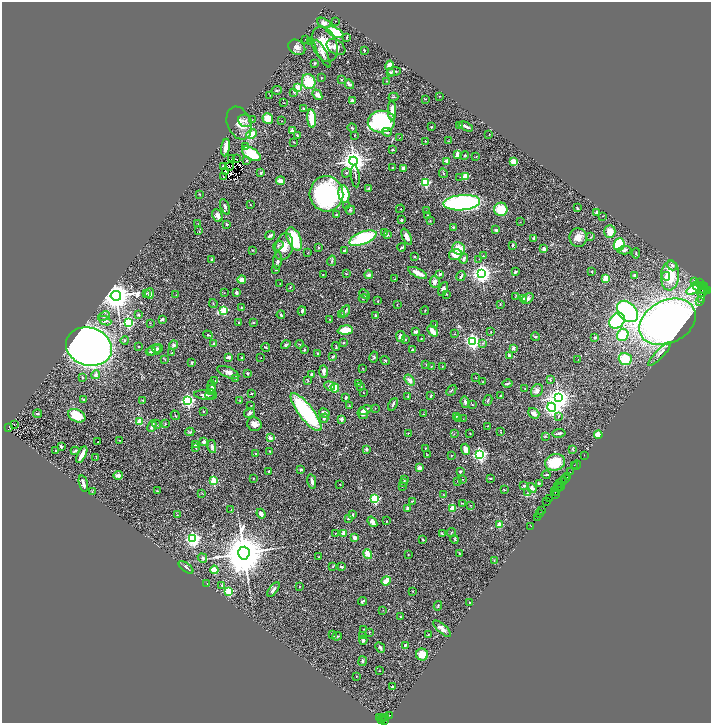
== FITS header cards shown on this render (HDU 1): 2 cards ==
NAXIS1  =                 1417
NAXIS2  =                 1442

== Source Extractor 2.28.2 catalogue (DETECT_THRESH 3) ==
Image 1417 x 1442 px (HDU 1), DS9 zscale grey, zoomed out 1/2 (1 PNG px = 2 x 2 image px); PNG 713 x 725 px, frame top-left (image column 1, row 1442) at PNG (2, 2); each listed source drawn as its Kron ellipse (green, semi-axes under 4 px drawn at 4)
Background 0.925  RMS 0.056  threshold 0.168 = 3 sigma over >= 5 px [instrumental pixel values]
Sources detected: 520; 54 cannot appear on this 1/2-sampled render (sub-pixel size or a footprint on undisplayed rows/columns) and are neither listed nor drawn; the other 466 listed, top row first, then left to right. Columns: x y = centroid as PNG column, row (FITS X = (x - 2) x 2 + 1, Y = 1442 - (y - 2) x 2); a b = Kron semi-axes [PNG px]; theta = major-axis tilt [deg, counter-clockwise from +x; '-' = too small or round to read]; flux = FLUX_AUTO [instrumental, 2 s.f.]
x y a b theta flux
336 21 2 1 - 2.9
324 23 7 4 -26 40
335 32 9 4 -25 570
347 37 4 2 - 9
306 39 2 2 - 4.5
310 42 2 2 - 15
325 44 18 12 -68 240
297 47 9 7 -35 59
336 47 10 7 -36 72
364 50 2 2 - 25
322 54 15 4 -63 57
315 63 3 2 - 9.1
389 65 5 4 - 82
394 71 7 2 0 21
390 73 4 3 - 26
321 78 2 2 - 6.6
341 80 2 2 - 7.5
387 81 2 1 - 4.5
309 82 8 6 -66 270
349 84 5 3 - 26
298 87 3 3 - 380
277 90 5 3 - 12
294 92 3 2 - 7.3
270 95 3 2 - 3.3
317 95 6 3 -52 67
440 96 2 2 - 3.7
393 97 5 3 - 9.3
425 99 2 2 - 4.5
352 101 3 3 - 26
284 103 2 2 - 11
303 109 3 3 - 12
392 111 10 3 89 100
268 118 5 5 - 140
312 118 9 3 -84 320
252 120 3 2 - 5
245 121 7 6 - 35
282 121 2 1 - 2.8
381 122 13 11 2 1500
239 123 17 11 -69 120
460 126 3 2 - 11
466 126 7 2 -25 27
431 127 2 2 - 6
352 128 4 2 - 6.6
292 131 2 2 - 140
387 132 5 3 - 29
252 134 6 3 23 130
297 135 3 2 - 7.4
354 135 3 2 - 4.9
489 135 2 2 - 8.2
399 138 2 1 - 2.5
425 141 3 2 - 4.8
449 141 3 2 - 5
294 142 2 2 - 6.5
226 147 9 3 81 61
246 147 3 3 - 9.4
393 150 2 2 - 11
251 154 10 5 -32 270
458 154 3 3 - 83
465 156 4 3 - 9.8
476 157 3 2 - 6.7
231 158 3 1 - 47
237 159 2 1 - 8.2
246 161 3 2 - 7.1
353 161 4 4 - 11000
446 161 2 2 - 140
513 162 4 3 - 95
224 166 3 1 - 3.9
230 166 4 1 - 3.6
392 167 2 2 - 5
403 168 3 3 - 24
226 171 2 1 - 1.9
261 173 3 3 - 10
346 173 5 3 - 13
443 173 5 2 - 6.9
224 176 2 1 - 6.1
355 176 11 3 -84 20
465 176 3 2 - 340
460 177 2 1 - 6.6
280 181 4 3 - 67
425 183 3 3 - 900
369 188 3 3 - 9.7
199 194 2 2 - 4.4
326 194 17 17 - 1600
344 194 9 5 -82 530
462 203 18 7 5 2300
250 205 2 1 - 4.9
347 206 2 1 - 5.3
225 207 8 3 -67 21
577 208 2 2 - 11
400 209 4 1 - 4
501 209 7 6 - 260
350 210 5 4 - 17
426 211 2 1 - 2.8
596 212 3 2 - 18
337 214 4 2 - 7.6
428 215 2 2 - 6.7
217 216 6 5 - 56
603 216 2 1 - 5.8
401 220 3 2 - 20
430 221 3 2 - 4.7
520 222 3 2 - 4.2
198 224 2 2 - 2.8
227 224 3 2 - 15
453 227 3 3 - 9.6
496 230 3 3 - 15
199 231 2 2 - 3.6
610 232 6 5 - 100
385 233 3 2 - 6.7
270 235 5 3 - 33
387 235 2 2 - 57
407 237 9 4 -66 47
591 237 4 2 - 8.9
363 238 14 6 21 720
534 238 4 3 - 19
578 238 9 8 - 94
294 239 12 6 -66 440
619 244 6 5 - 700
513 245 3 2 - 12
278 246 5 4 - 18
284 247 14 9 74 120
318 247 2 2 - 27
402 247 4 2 - 15
459 248 6 6 - 130
544 249 2 2 - 120
252 250 3 2 - 8.2
344 250 3 2 - 7.2
624 250 7 4 4 29
307 253 2 2 - 3.8
636 253 5 2 - 8.6
455 255 6 5 - 120
414 256 2 2 - 29
483 256 3 2 - 6
212 259 3 3 - 17
464 259 5 3 - 29
479 259 2 1 - 3.2
278 261 9 3 85 28
332 261 5 3 - 14
672 265 6 4 -48 25
276 270 3 2 - 5.3
592 271 2 2 - 6.8
515 272 3 2 - 29
418 273 10 3 -26 100
481 273 4 4 - 6200
323 274 2 1 - 6
346 274 2 2 - 5
440 274 4 3 - 18
369 275 4 3 - 29
635 275 3 2 - 19
461 276 5 2 - 16
666 276 4 3 - 33
670 276 15 9 85 280
395 279 3 2 - 3.7
606 279 4 4 - 140
242 280 4 4 - 56
435 282 6 5 - 44
694 282 3 2 - 49
700 283 2 2 - 100
280 284 3 2 - 6.2
702 285 3 1 - 120
697 286 5 3 - 93
290 287 4 2 - 5.2
704 287 2 1 - 65
443 289 7 4 67 33
703 289 6 2 -47 270
693 290 7 4 31 400
701 290 2 1 - 110
707 291 2 2 - 21
702 292 5 2 - 110
146 293 3 2 - 9.1
224 293 2 1 - 3.2
236 293 3 3 - 19
150 294 5 4 - 27
364 294 6 3 -43 13
446 294 3 2 - 7
176 295 2 2 - 5.4
116 296 5 5 - 21000
515 297 3 2 - 4.3
363 298 5 3 - 11
528 298 6 4 43 26
523 299 4 3 - 32
702 299 2 1 - 79
378 301 3 2 - 3.7
700 302 2 1 - 19
213 303 4 2 - 6.7
500 304 2 2 - 9.1
397 305 2 2 - 4.7
241 307 3 2 - 6.2
223 310 3 3 - 660
425 310 4 2 - 5
302 311 4 3 - 21
345 311 6 3 60 19
627 311 12 8 -47 1400
342 314 4 2 - 7.2
138 315 4 3 - 17
281 315 4 3 - 13
376 315 3 2 - 13
104 316 6 4 25 23
162 319 4 3 - 27
330 319 2 1 - 2.8
105 321 6 4 -23 28
617 321 8 7 - 1200
253 322 3 2 - 7.6
667 322 30 21 27 5600
128 323 4 3 - 1400
150 323 2 2 - 4.1
238 323 2 2 - 12
435 325 3 2 - 4.4
345 330 8 4 5 190
432 331 6 3 -50 94
416 332 3 3 - 19
491 332 2 2 - 5
455 334 3 2 - 5.6
208 335 5 3 - 9.4
623 335 6 5 - 410
401 337 5 4 - 56
536 337 4 4 - 15
595 337 2 2 - 35
406 339 3 3 - 9.5
421 339 2 2 - 5.9
125 340 4 3 - 13
473 341 3 3 - 3000
344 343 3 2 - 7.2
483 343 4 3 - 8.9
214 344 2 2 - 110
300 344 4 2 - 6.5
173 345 4 4 - 19
286 345 5 3 - 11
139 346 2 2 - 5.6
336 346 4 2 - 7.6
89 347 23 19 -17 9900
266 347 4 2 - 9.1
513 348 4 3 - 16
158 349 5 3 - 21
412 349 2 2 - 8.4
154 350 7 5 24 43
304 350 2 2 - 43
151 351 5 3 - 18
172 353 2 2 - 5.8
318 353 3 3 - 11
660 354 16 4 47 46
509 355 3 2 - 23
229 357 3 3 - 26
242 357 2 2 - 9.3
333 357 4 3 - 11
374 357 5 3 - 15
261 358 2 1 - 2.3
578 359 2 1 - 2.4
625 359 6 6 - 310
165 360 3 2 - 4.8
385 360 5 3 - 13
192 363 3 2 - 11
426 365 3 2 - 6.6
431 366 2 2 - 5.1
442 366 2 2 - 6
363 368 3 2 - 4.5
228 372 12 5 -23 45
324 372 6 3 -87 47
247 373 2 2 - 62
312 374 3 3 - 18
96 375 4 3 - 35
82 377 3 3 - 9.4
236 378 3 3 - 12
476 378 2 2 - 3.7
410 380 6 4 -53 49
550 380 4 3 - 12
215 381 2 2 - 3.2
308 381 4 3 - 10
482 382 2 2 - 4.4
507 383 5 2 - 14
358 384 2 2 - 3
329 386 5 4 - 33
361 386 2 2 - 3.4
212 387 7 4 -85 34
335 388 5 3 - 140
525 389 2 1 - 6.3
211 390 5 4 - 27
451 390 6 2 48 9.3
537 391 7 5 54 40
252 393 2 2 - 19
363 393 2 2 - 8.2
210 394 5 3 - 17
205 395 11 4 -5 52
408 396 2 2 - 10
431 396 4 2 - 10
501 396 2 2 - 8.6
346 397 4 2 - 11
558 398 4 4 - 7200
83 399 3 2 - 9.5
143 400 3 2 - 10
488 400 6 3 62 14
188 401 3 3 - 2400
240 401 4 3 - 8.9
465 402 6 3 -85 31
393 404 7 3 63 16
472 405 3 2 - 5.6
251 406 3 2 - 5.1
349 406 4 2 - 5.8
552 407 4 4 - 4200
375 408 2 2 - 4.1
365 410 7 3 19 33
203 411 2 2 - 25
306 412 23 7 -52 1000
250 413 6 4 32 32
324 413 5 3 - 51
363 413 6 5 - 56
534 413 6 4 -40 43
38 414 4 3 - 12
424 414 3 2 - 3.4
175 415 5 2 - 6.1
77 416 9 6 -25 280
456 416 2 2 - 9.3
558 416 4 3 - 12
324 418 4 3 - 18
458 418 2 2 - 6.3
342 419 2 2 - 93
463 419 2 1 - 9.4
140 421 2 2 - 280
156 424 4 3 - 7.8
165 424 4 3 - 11
254 424 7 6 - 59
14 425 2 1 - 3.6
152 426 6 3 65 40
488 426 2 2 - 3.5
9 427 3 1 - 82
190 432 4 3 - 9.8
501 432 3 2 - 4.7
408 433 2 2 - 4.9
470 433 2 1 - 4.9
559 433 6 3 9 20
454 434 3 2 - 3.1
598 435 4 4 - 100
545 436 3 3 - 8.1
270 438 2 2 - 120
120 440 3 2 - 5.3
98 442 2 1 - 3.5
204 442 3 3 - 35
195 445 3 2 - 8.4
61 446 3 2 - 22
212 447 7 4 -81 25
196 448 3 2 - 7.2
425 448 2 2 - 8.4
366 449 2 2 - 69
466 449 5 3 - 87
573 449 4 2 - 7.6
55 450 2 1 - 3.3
75 451 4 2 - 21
270 451 3 2 - 9.1
256 454 3 3 - 9.5
480 454 3 3 - 2900
82 455 9 2 64 88
427 455 4 2 - 6.3
584 455 2 1 - 36
451 456 2 2 - 5.8
96 458 2 1 - 2.3
555 462 10 8 19 250
574 465 2 1 - 17
577 465 5 2 - 110
419 468 3 3 - 54
301 469 3 3 - 19
269 471 3 2 - 9.4
460 471 3 3 - 13
570 472 2 1 - 12
118 475 5 4 - 45
546 475 4 2 - 10
567 477 2 1 - 31
253 478 2 2 - 5.8
490 478 3 2 - 13
566 478 3 1 - 71
404 479 4 3 - 11
463 479 2 2 - 4.7
213 481 3 3 - 570
312 481 7 3 -79 33
458 481 2 2 - 12
563 481 4 4 - 160
404 482 2 2 - 28
539 483 3 2 - 11
83 484 8 3 -76 54
340 484 2 1 - 5.9
559 484 3 1 - 44
524 486 3 2 - 8.9
557 486 3 1 - 110
402 487 2 2 - 3.2
558 487 3 1 - 120
561 487 4 1 - 140
532 488 5 3 - 32
504 490 2 2 - 6.3
157 491 3 2 - 5.9
92 492 2 2 - 5.4
555 492 2 1 - 57
557 492 4 2 - 100
202 493 4 2 - 6.3
528 493 2 1 - 5
555 494 2 1 - 62
443 495 3 2 - 3.9
375 499 3 3 - 1100
550 499 4 2 - 43
412 501 3 2 - 6.7
546 501 2 1 - 12
462 503 4 1 - 6.1
471 505 2 1 - 3.5
407 508 2 2 - 52
453 508 2 2 - 250
231 510 3 2 - 5.7
542 511 3 1 - 53
261 514 5 3 - 40
353 514 3 2 - 14
540 514 3 1 - 23
177 515 3 2 - 6.4
537 517 2 1 - 52
348 519 4 3 - 15
387 521 2 2 - 4.1
372 522 6 4 -53 46
499 525 2 2 - 230
531 526 2 1 - 13
451 532 4 2 - 6.6
344 533 2 2 - 150
335 534 3 2 - 6.2
442 534 3 2 - 9.6
355 538 3 3 - 57
193 539 4 3 - 3400
423 539 3 2 - 9.9
455 539 4 3 - 11
244 553 6 5 - 60000
459 553 3 2 - 4.9
368 554 5 3 - 120
408 555 2 2 - 3.5
319 557 3 2 - 6.4
202 558 5 3 - 20
494 561 3 2 - 6.4
333 566 3 2 - 7.2
186 567 9 3 -38 25
342 567 3 2 - 21
214 570 4 3 - 130
386 581 5 3 - 180
207 584 2 2 - 9.1
222 585 3 3 - 12
299 586 2 2 - 12
273 590 8 3 54 27
229 591 3 3 - 640
413 591 3 2 - 4.8
362 601 4 2 - 19
470 602 2 2 - 6.3
438 606 5 3 - 12
383 610 2 1 - 3.3
400 617 2 2 - 11
363 629 2 2 - 4.2
442 629 11 4 -42 56
369 632 2 2 - 15
428 634 3 1 - 2.9
333 635 3 2 - 2.8
363 635 2 2 - 4.7
337 636 4 3 - 13
363 640 4 3 - 23
405 645 4 2 - 21
380 648 6 3 -49 21
422 655 6 6 - 160
362 661 5 3 - 21
380 671 2 2 - 3.6
356 676 2 2 - 3.9
392 687 2 2 - 32
390 715 3 1 - 790
380 718 3 3 - 82
384 718 3 2 - 110
386 718 2 1 - 280
382 719 2 1 - 43
385 720 4 3 - 110
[54 sub-pixel or undisplayed-footprint detections neither listed nor drawn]